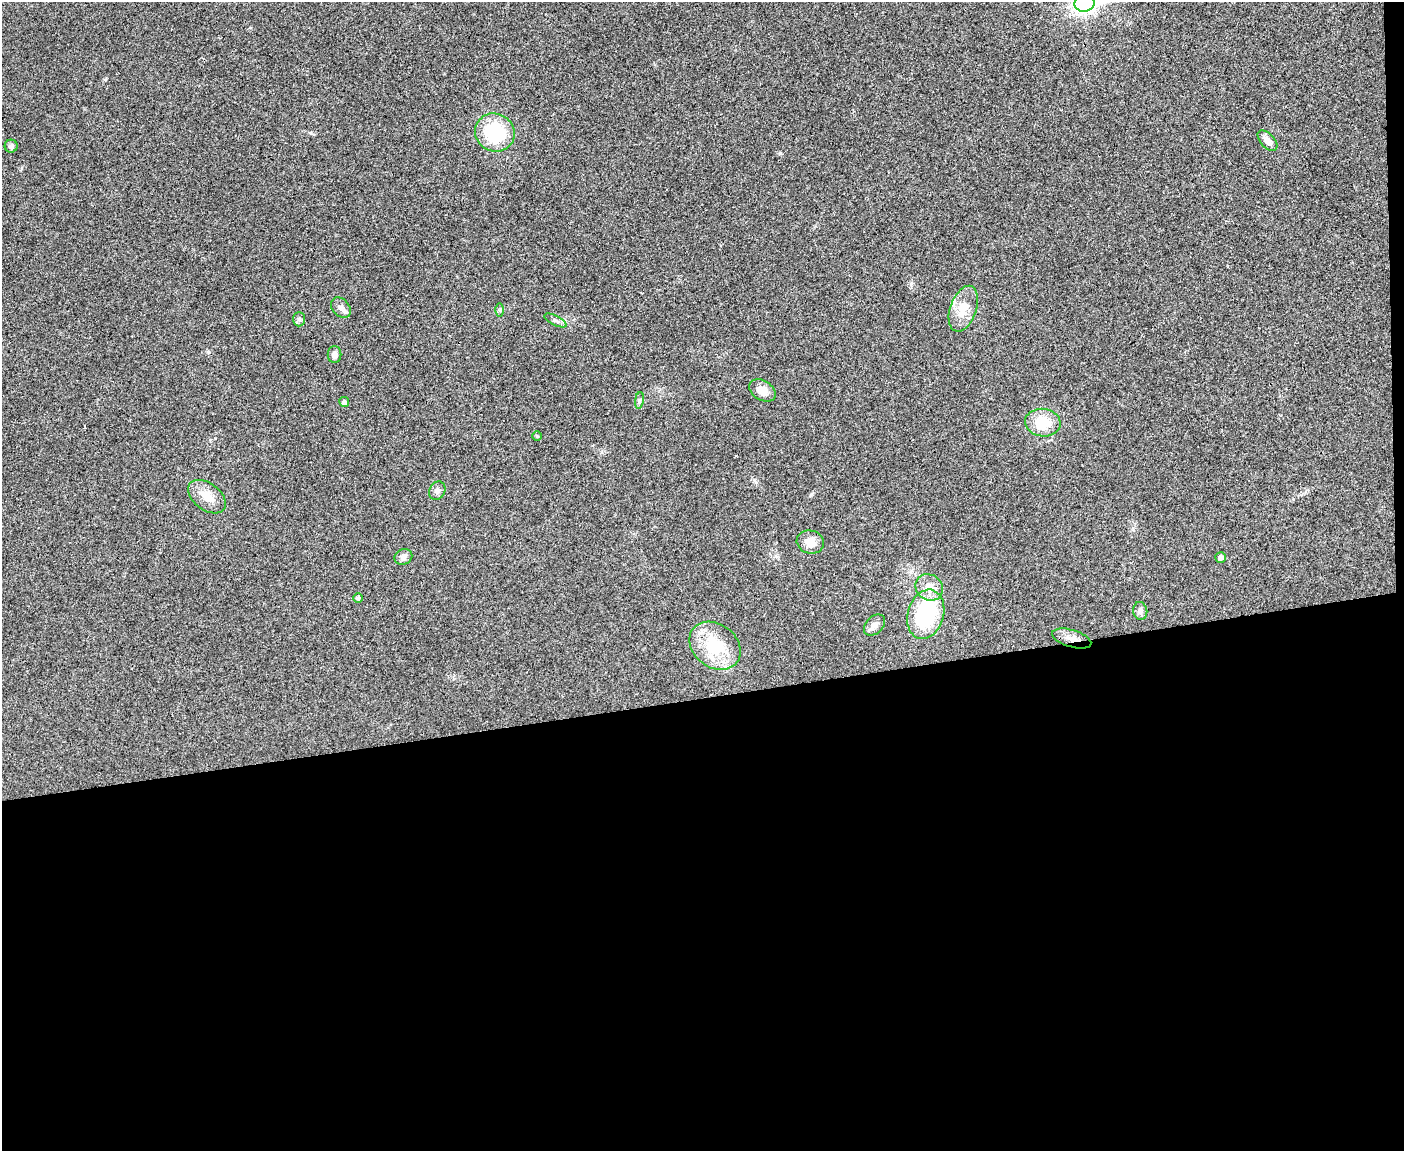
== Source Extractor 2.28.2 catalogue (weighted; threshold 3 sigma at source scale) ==
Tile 12 of 3 x 4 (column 3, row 4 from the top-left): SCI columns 2938-4339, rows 2-1150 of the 4577 x 4598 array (HDU 1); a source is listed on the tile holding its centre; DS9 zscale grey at full resolution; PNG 1406 x 1153 px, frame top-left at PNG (2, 2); each listed source drawn as its Kron ellipse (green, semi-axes under 4 px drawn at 4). Shown black and unused: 40% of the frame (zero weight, under 3 of 4 exposures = <1% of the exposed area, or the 3 px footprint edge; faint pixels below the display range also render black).
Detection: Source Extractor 2.28.2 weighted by HDU 2 'WHT'; one run over the whole footprint, this tile lists its part. Background 0.0189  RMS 0.0043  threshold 0.0195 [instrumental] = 3 sigma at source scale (4.5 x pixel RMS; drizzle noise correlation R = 1.50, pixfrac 1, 0.05/0.05 arcsec/px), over >= 5 px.
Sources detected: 28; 1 inside a brighter listed object's ellipse — not listed separately; the other 27 listed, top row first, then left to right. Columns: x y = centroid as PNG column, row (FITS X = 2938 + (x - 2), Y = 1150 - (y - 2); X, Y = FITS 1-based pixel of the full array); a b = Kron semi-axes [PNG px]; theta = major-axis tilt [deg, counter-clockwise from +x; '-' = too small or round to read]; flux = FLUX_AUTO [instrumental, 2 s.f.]
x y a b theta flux
1084 3 10 8 8 230
495 133 20 19 - 28
1267 141 12 7 -48 3
11 146 6 6 - 1.5
341 308 11 8 -49 2.2
963 309 24 13 71 7.7
500 310 6 4 90 0.67
299 319 7 6 - 0.98
555 321 12 5 -27 1.3
334 355 8 7 - 2.1
762 390 14 9 -32 4.5
639 400 8 4 81 0.87
344 402 5 5 - 1.4
1043 423 18 14 -9 12
537 436 5 5 - 0.46
437 491 9 7 61 1.7
207 497 21 13 -37 6.7
810 542 14 11 -15 5.2
403 557 9 7 30 2.1
1221 558 5 5 - 1.9
929 587 14 12 -34 5.4
358 598 5 4 - 1.2
1140 611 9 7 -82 1.8
926 614 25 18 73 40
875 625 12 8 44 2.6
1072 639 20 8 -17 4
715 646 27 21 -38 21
Overlapping masked pixels (flux is a lower limit): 1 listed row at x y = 1072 639
Isophote crosses this tile's border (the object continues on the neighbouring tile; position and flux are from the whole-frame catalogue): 1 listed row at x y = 1084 3
Unlisted compact peaks at least as high as the median listed source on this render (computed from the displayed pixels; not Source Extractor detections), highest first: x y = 780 153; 311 133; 208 352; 105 79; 215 438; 911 283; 811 495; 754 480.